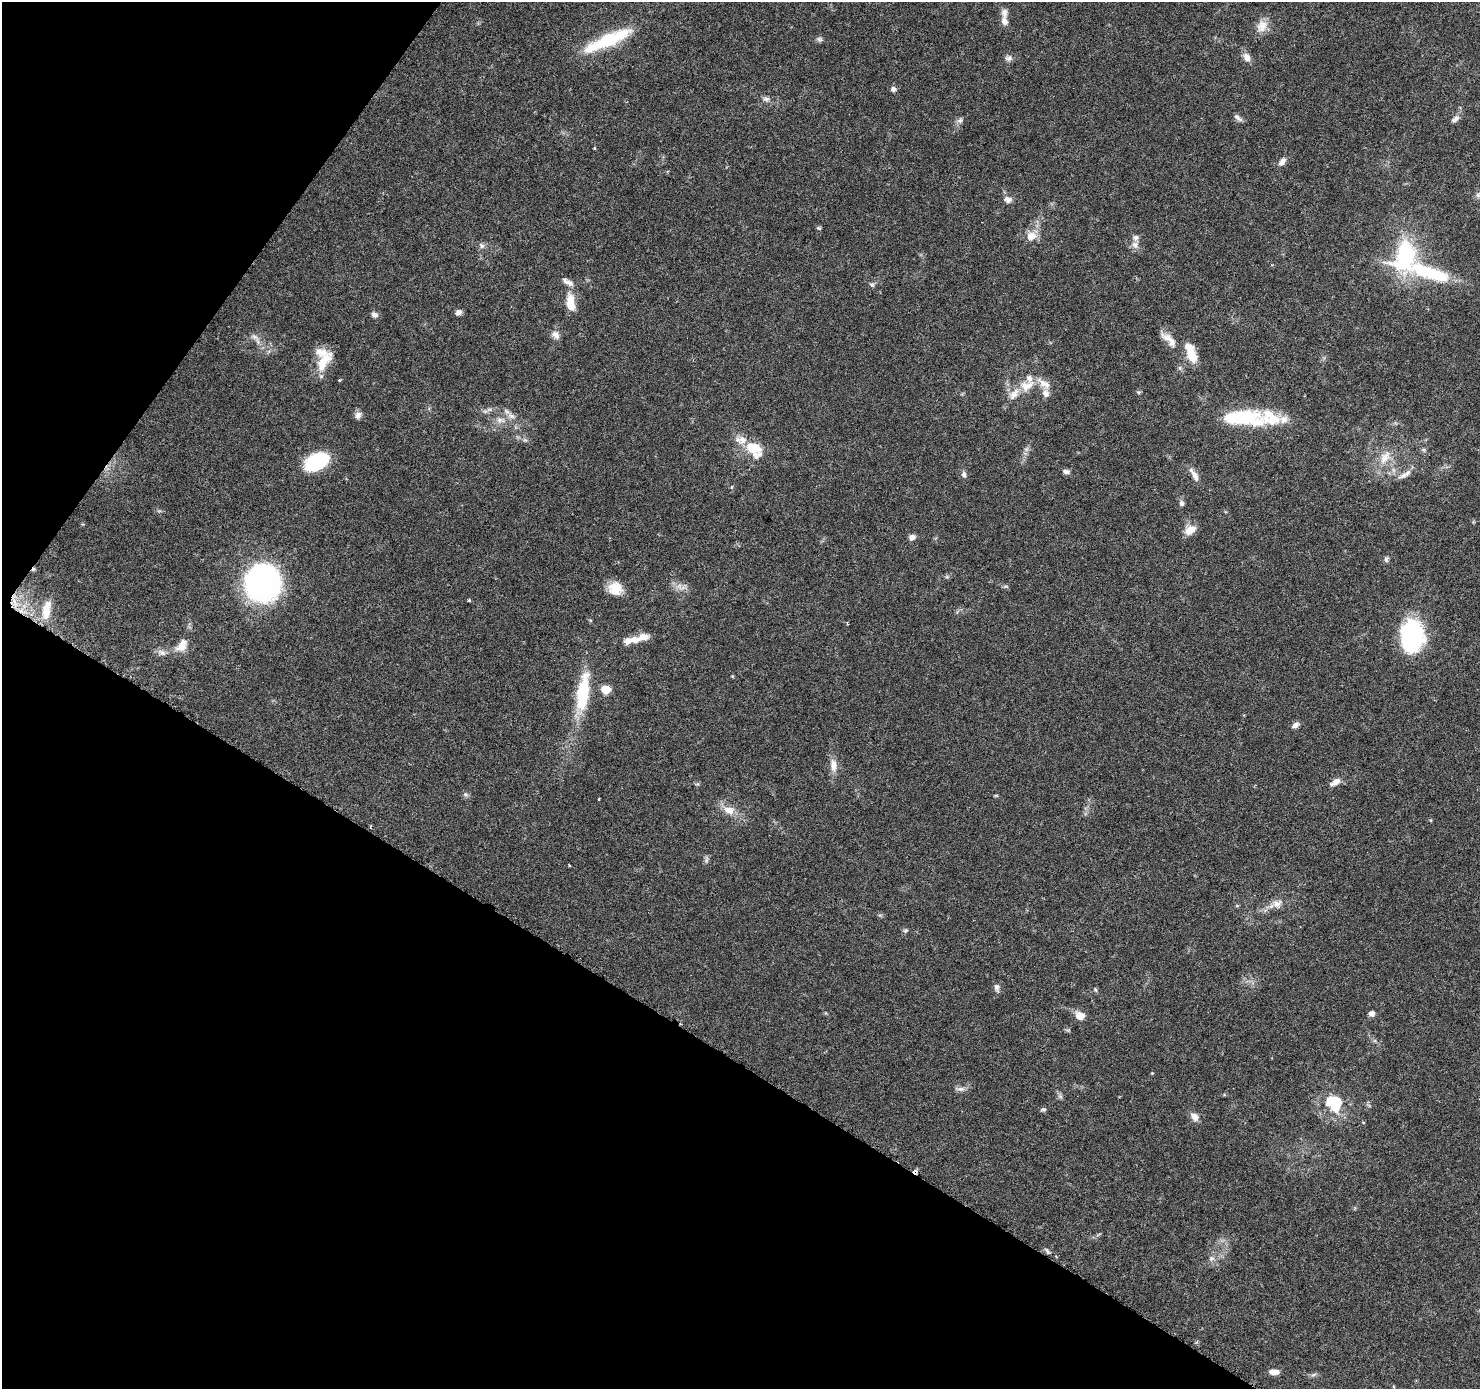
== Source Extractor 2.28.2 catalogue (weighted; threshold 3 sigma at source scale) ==
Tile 9 of 4 x 4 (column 1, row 3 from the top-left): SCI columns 17-1494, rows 1644-3030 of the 5937 x 5994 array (HDU 1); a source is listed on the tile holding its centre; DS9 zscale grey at full resolution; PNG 1482 x 1391 px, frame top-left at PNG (2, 2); no overlay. Shown black and unused: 31% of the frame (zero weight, under 3 of 6 exposures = <1% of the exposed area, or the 3 px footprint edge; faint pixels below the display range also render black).
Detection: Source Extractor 2.28.2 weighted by HDU 2 'WHT'; one run over the whole footprint, this tile lists its part. Background 0.0521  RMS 0.0025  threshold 0.0104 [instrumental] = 3 sigma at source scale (4.09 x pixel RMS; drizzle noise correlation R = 1.36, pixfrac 0.8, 0.0396/0.0396 arcsec/px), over >= 5 px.
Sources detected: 114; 4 inside a brighter object's white glare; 2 cosmic-ray / hot-pixel residue — not listed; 15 inside a brighter listed object's ellipse — not listed separately; the other 93 listed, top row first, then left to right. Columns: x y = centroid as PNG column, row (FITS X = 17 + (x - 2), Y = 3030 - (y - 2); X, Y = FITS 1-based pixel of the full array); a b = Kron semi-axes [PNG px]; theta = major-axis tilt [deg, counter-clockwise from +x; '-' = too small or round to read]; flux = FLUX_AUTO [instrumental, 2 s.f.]
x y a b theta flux
1004 13 14 8 -86 1.3
1262 26 18 14 62 2.7
609 39 59 15 23 13
819 39 7 7 - 0.58
1247 57 11 8 -57 1.6
1008 58 10 8 -3 0.88
893 89 7 6 - 0.77
766 99 10 6 -6 0.84
1238 118 13 6 -40 0.83
1456 118 9 7 71 0.82
960 120 8 7 - 0.74
594 148 4 3 - 0.24
1282 162 12 7 53 1.2
1478 195 8 6 -89 0.71
1008 199 10 8 -12 1.2
819 228 6 5 - 0.32
1031 236 11 10 - 2.8
1135 245 10 9 - 1.2
481 246 9 6 -41 0.76
1406 255 43 31 84 26
1436 275 34 12 -19 13
872 285 7 5 -16 0.45
570 303 24 10 -83 4
458 312 7 6 - 0.92
374 315 9 7 -23 0.86
555 335 12 9 -45 1.3
254 337 12 6 -32 1.1
1168 338 21 9 -28 2.4
1192 356 16 10 -60 4.5
323 363 29 12 57 5.2
1180 368 7 4 -72 0.42
339 380 4 4 - 0.23
1027 386 22 14 17 4.9
1138 392 6 4 -18 0.31
1046 393 11 9 -74 1.3
489 409 7 4 0 0.61
358 415 11 7 44 1
511 416 13 7 -24 1.4
1270 417 64 22 5 12
500 420 14 8 -4 1.8
525 440 7 4 -18 0.46
753 448 20 12 -28 6.3
1027 449 7 4 71 0.63
1424 450 8 5 -6 0.45
1385 457 22 13 55 4.1
317 461 21 13 29 19
1066 472 8 6 -7 0.88
964 474 8 6 -84 0.7
1194 475 19 6 -59 1.8
1403 476 15 7 18 1.4
732 487 5 4 - 0.32
1182 503 7 6 - 0.69
1190 530 14 9 29 2.8
912 537 7 6 - 1.1
1386 559 7 6 - 0.54
262 582 37 35 74 52
679 586 10 7 -54 1.4
1006 586 6 4 -2 0.36
615 588 16 14 -23 4
468 600 3 3 - 0.44
46 610 28 11 79 4.4
643 636 15 9 13 2.1
1412 636 32 21 86 29
627 641 11 8 20 1.4
182 647 15 11 15 2.4
162 652 13 6 -24 1.1
606 689 6 5 - 8.3
583 692 50 14 81 13
1295 725 9 6 28 0.98
833 765 19 9 -84 2.2
1335 782 13 7 30 1.6
466 794 8 7 - 0.57
996 795 6 3 0 0.25
599 799 3 2 - 0.3
729 810 15 10 -16 2.7
706 859 10 4 -88 0.56
569 865 4 3 - 0.17
1277 904 14 11 14 2
905 930 7 5 43 0.44
997 987 11 7 -80 0.91
1095 989 6 4 -56 0.34
1372 1013 6 6 - 1.1
1080 1016 6 5 - 5.2
1152 1073 4 4 - 0.18
960 1089 13 5 1 0.94
1060 1096 7 6 - 0.58
1337 1102 20 14 -82 4.6
1044 1109 6 6 - 0.47
1194 1116 12 8 -53 1.6
1047 1251 9 3 -57 0.45
1211 1258 8 7 - 0.87
1274 1372 11 6 -1 1.9
1313 1375 8 4 30 0.5
Overlapping masked pixels (flux is a lower limit): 1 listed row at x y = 46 610